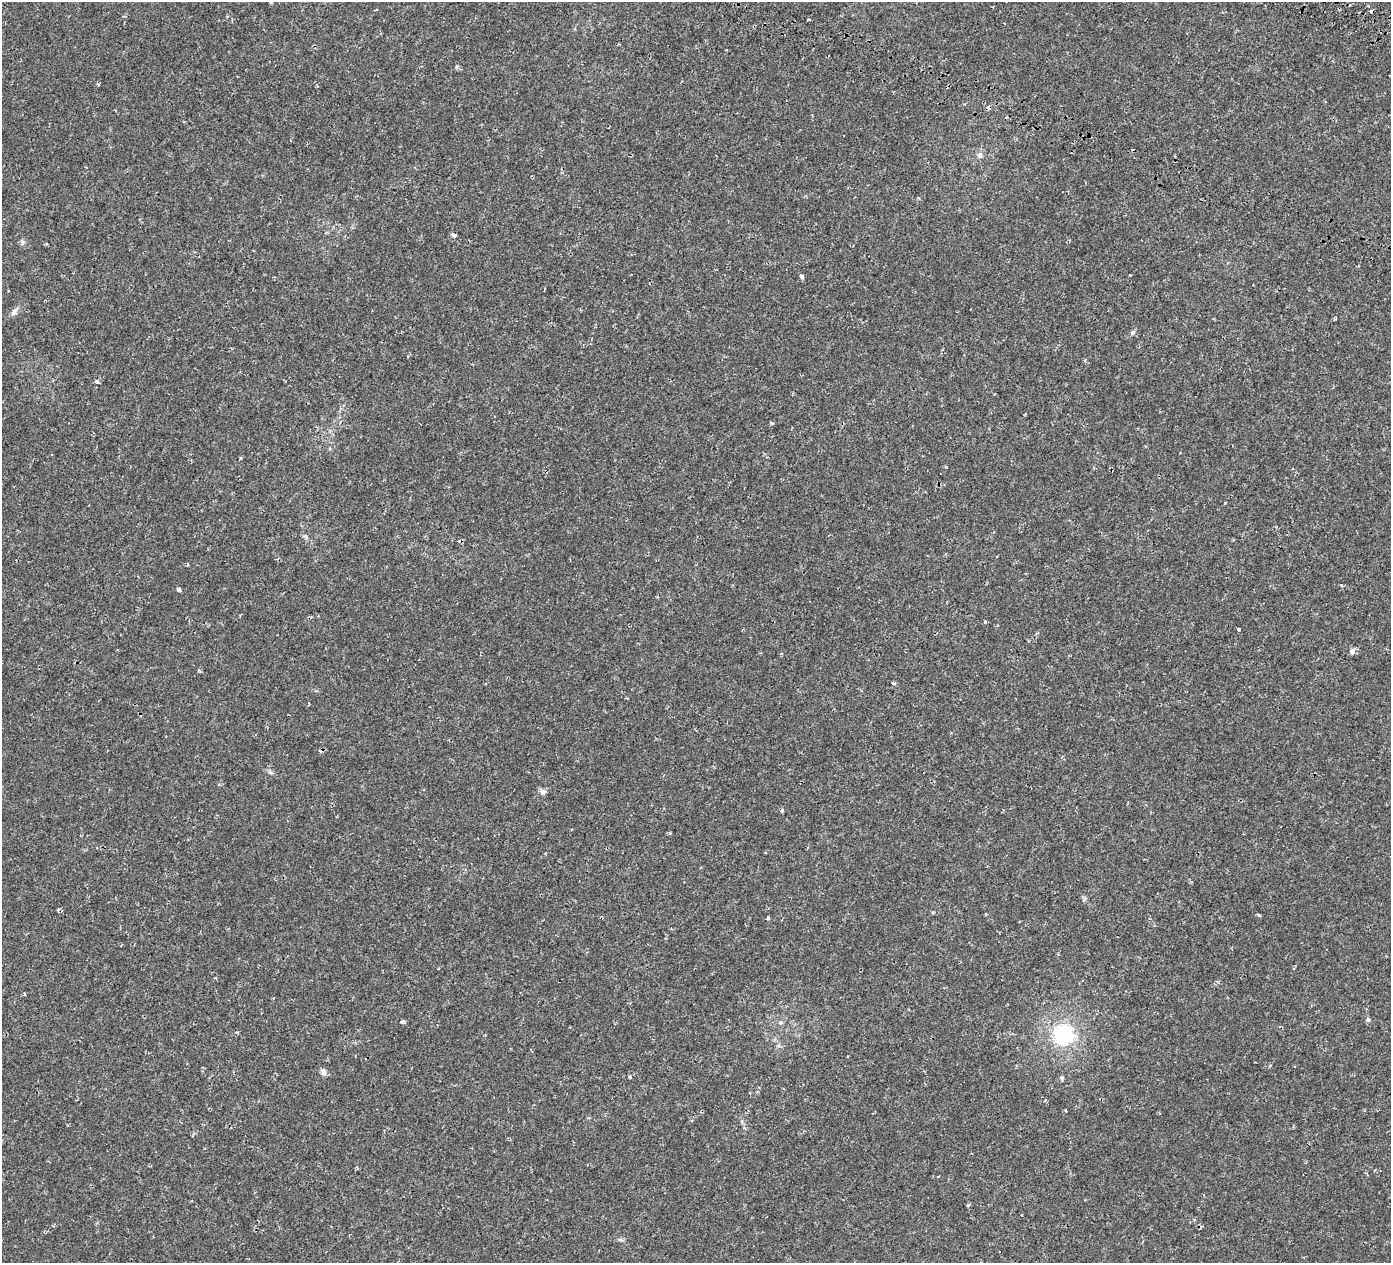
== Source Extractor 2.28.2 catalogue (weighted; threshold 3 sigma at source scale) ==
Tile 10 of 4 x 4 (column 2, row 3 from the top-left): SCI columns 1705-3093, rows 1915-3175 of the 6180 x 6285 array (HDU 1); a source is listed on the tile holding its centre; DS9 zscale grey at full resolution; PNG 1393 x 1265 px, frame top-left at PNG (2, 2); no overlay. Shown black and unused: <1% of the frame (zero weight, under 2 of 3 exposures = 18% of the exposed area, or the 3 px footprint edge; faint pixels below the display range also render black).
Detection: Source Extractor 2.28.2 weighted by HDU 2 'WHT'; one run over the whole footprint, this tile lists its part. Background 0.001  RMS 0.0016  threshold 0.00738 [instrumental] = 3 sigma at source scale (4.5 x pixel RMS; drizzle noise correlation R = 1.50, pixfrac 1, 0.0396/0.0396 arcsec/px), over >= 5 px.
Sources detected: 42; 4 cosmic-ray / hot-pixel residue — not listed; the other 38 listed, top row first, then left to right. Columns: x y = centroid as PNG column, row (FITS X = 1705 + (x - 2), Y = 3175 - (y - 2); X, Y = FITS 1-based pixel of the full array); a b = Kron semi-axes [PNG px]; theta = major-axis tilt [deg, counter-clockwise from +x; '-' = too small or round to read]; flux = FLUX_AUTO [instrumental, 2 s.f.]
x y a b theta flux
808 19 3 3 - 2.4
456 67 6 4 90 0.23
988 107 5 4 - 0.86
980 155 8 7 - 0.59
454 235 4 3 - 1.2
22 242 9 3 77 0.29
46 244 3 3 - 0.17
802 277 6 4 -57 0.32
14 313 10 6 45 0.56
1133 332 8 6 57 0.33
97 382 5 3 - 0.48
772 423 4 3 - 0.22
240 458 5 3 - 0.13
1342 586 4 3 - 0.17
179 589 5 5 - 0.25
985 621 4 4 - 0.17
1239 629 3 3 - 0.53
1352 651 8 6 61 0.61
198 671 5 3 - 0.2
893 683 6 3 -12 0.22
270 772 7 5 -43 0.32
543 792 8 7 - 0.57
782 811 4 4 - 0.24
670 833 4 4 - 0.23
58 909 5 4 - 0.22
1259 915 4 3 - 0.31
768 918 4 3 - 0.35
24 994 4 3 - 0.21
1368 1020 6 5 - 0.34
403 1022 5 4 - 0.35
781 1023 7 4 20 0.26
1063 1035 28 26 -73 11
323 1072 9 7 -58 0.56
630 1077 4 4 - 0.27
1061 1078 5 5 - 0.37
1065 1110 4 2 - 0.14
968 1205 5 3 - 0.18
620 1240 8 4 0 0.29
Overlapping masked pixels (flux is a lower limit): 1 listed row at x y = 988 107